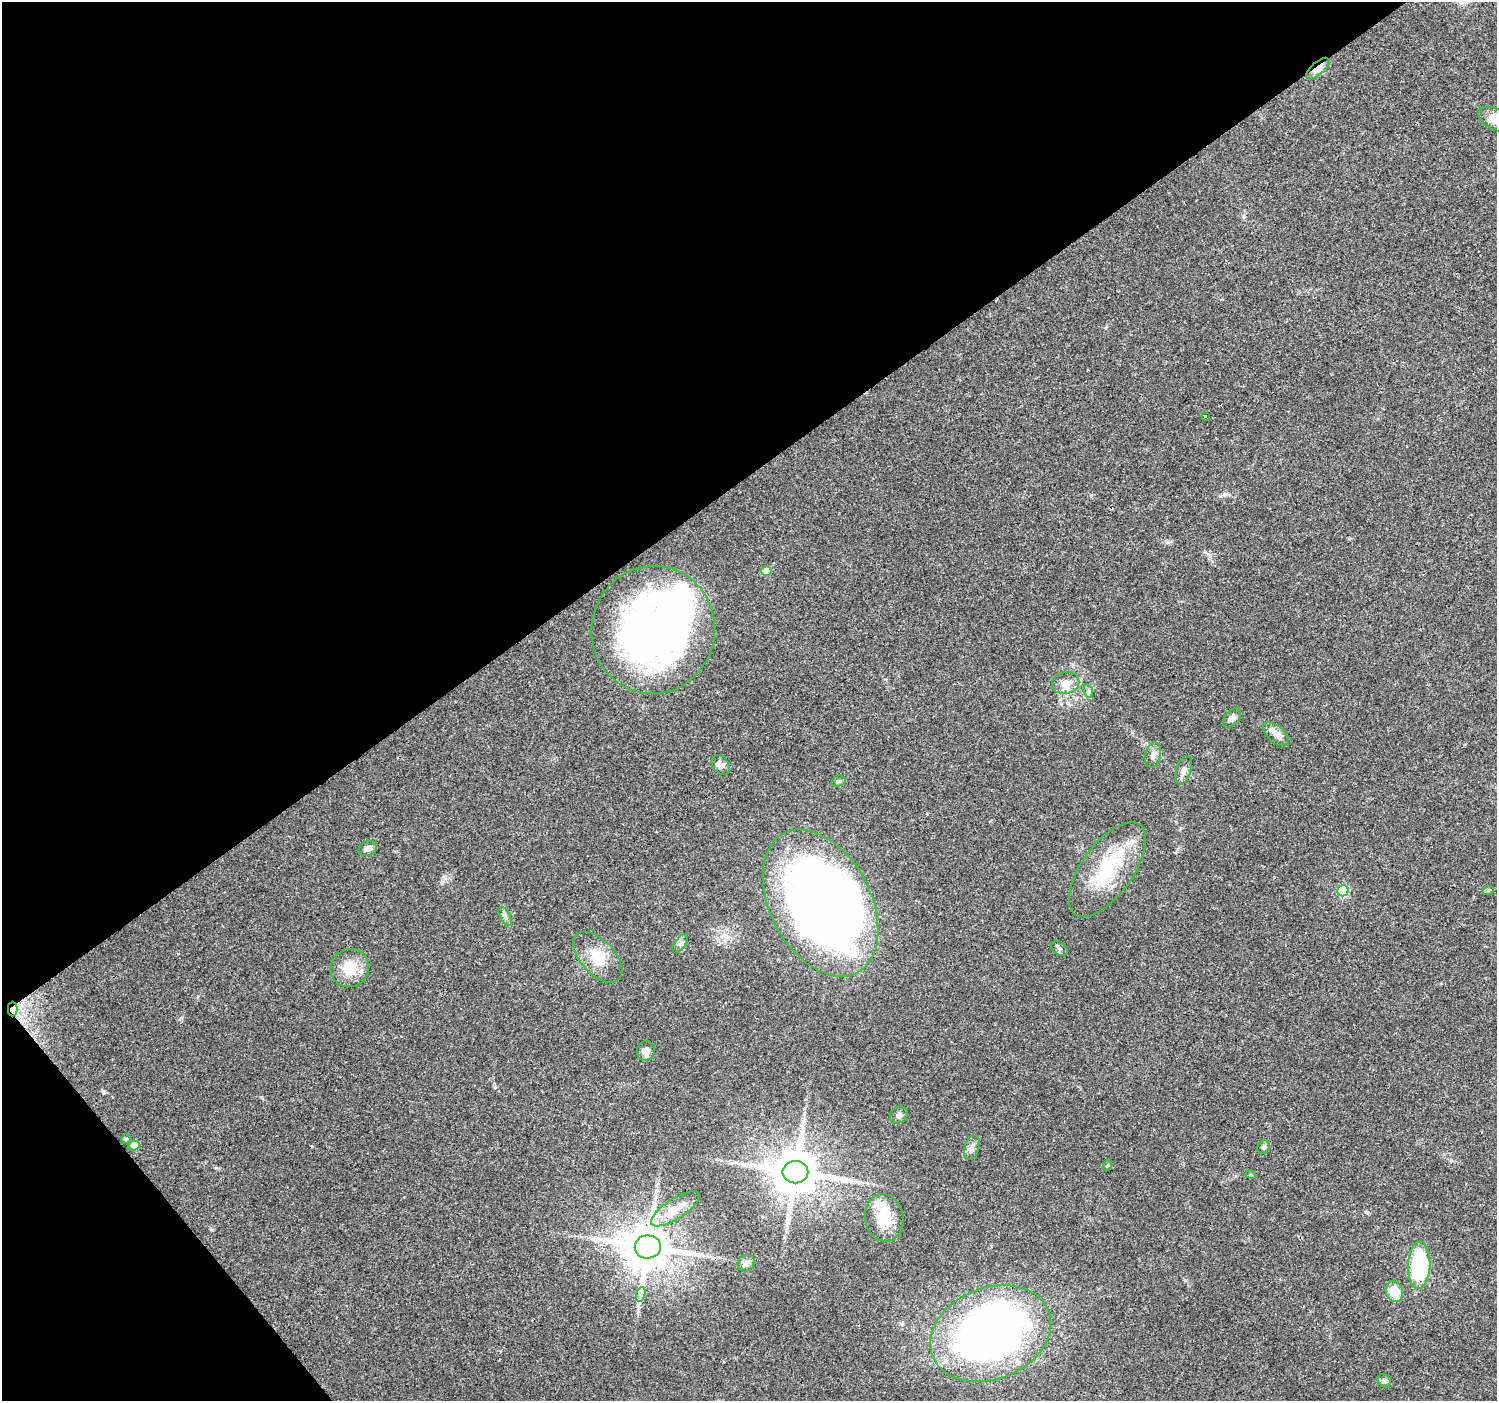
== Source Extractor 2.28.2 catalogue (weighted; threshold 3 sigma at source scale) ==
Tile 5 of 4 x 4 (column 1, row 2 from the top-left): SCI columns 1-1495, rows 2933-4331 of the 5984 x 5930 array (HDU 1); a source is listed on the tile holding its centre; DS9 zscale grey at full resolution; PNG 1499 x 1403 px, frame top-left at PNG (2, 2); each listed source drawn as its Kron ellipse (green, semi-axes under 4 px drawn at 4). Shown black and unused: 37% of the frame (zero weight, under 3 of 4 exposures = <1% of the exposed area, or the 3 px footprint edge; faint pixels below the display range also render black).
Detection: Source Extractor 2.28.2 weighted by HDU 2 'WHT'; one run over the whole footprint, this tile lists its part. Background 0.0621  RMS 0.004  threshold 0.0182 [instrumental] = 3 sigma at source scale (4.5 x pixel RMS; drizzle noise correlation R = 1.50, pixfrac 1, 0.0396/0.0396 arcsec/px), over >= 5 px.
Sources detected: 48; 4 inside a brighter object's white glare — neither listed nor drawn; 2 inside a brighter listed object's ellipse — not listed separately; the other 42 listed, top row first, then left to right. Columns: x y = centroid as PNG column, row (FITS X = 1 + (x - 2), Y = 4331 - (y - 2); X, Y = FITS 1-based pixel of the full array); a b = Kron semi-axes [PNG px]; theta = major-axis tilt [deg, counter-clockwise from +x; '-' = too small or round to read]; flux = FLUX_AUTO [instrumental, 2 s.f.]
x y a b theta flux
1318 68 14 6 41 6.3
1496 119 19 10 -28 5.5
1205 416 3 3 - 1.1
766 571 5 5 - 7.4
653 630 64 62 77 190
1066 683 14 11 11 4.1
1088 691 7 4 -72 0.87
1232 718 11 7 48 1.9
1276 734 15 8 -41 3
1153 755 12 7 78 2.2
721 765 11 8 -53 2.6
1184 770 15 7 71 2.4
838 781 7 5 16 0.88
368 849 10 7 24 2.1
1107 869 55 25 54 29
1343 891 5 5 - 29
1488 891 6 4 21 0.5
820 903 79 50 -62 350
505 916 10 5 -63 1.3
680 943 11 5 54 1.3
1059 948 9 6 -35 1
598 957 31 17 -47 9.9
350 968 19 18 - 9.8
13 1009 7 5 90 1.2
646 1051 10 9 - 2.7
899 1115 9 8 - 1.5
126 1139 5 4 - 0.48
134 1145 5 5 - 6
1264 1147 7 6 - 1.1
972 1148 12 7 73 1.9
1108 1165 5 3 - 0.4
795 1172 13 11 0 1800
1251 1175 5 3 - 0.39
675 1209 28 10 33 8.1
884 1218 24 19 -80 11
648 1247 13 11 1 1800
746 1263 9 8 - 1.5
1419 1265 24 11 87 34
1394 1292 10 8 -71 8.4
641 1294 7 4 71 1.1
991 1333 62 46 22 240
1384 1381 7 6 - 0.96
Overlapping masked pixels (flux is a lower limit): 2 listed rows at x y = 1318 68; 13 1009
Isophote crosses this tile's border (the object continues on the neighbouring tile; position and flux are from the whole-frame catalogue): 1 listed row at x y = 1496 119
Unlisted compact peaks at least as high as the median listed source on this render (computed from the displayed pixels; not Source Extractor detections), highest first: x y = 181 1018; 103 1091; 495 1087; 1367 1212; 1225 494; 216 1168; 1244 217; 1091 495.